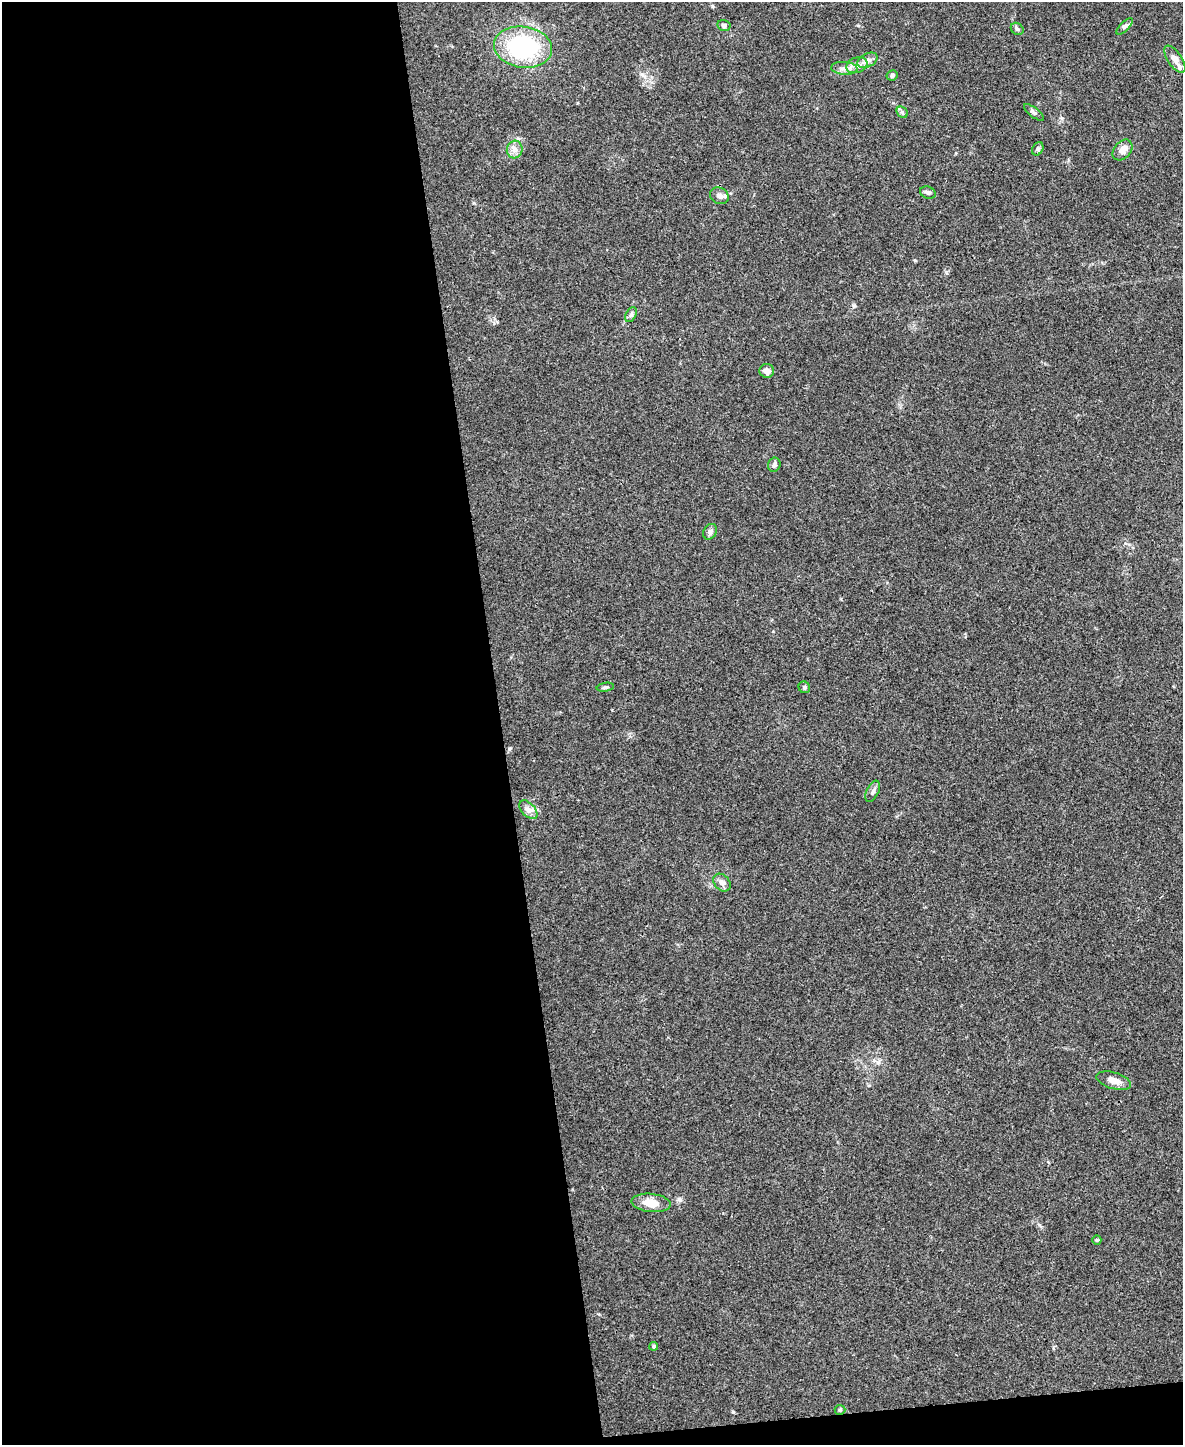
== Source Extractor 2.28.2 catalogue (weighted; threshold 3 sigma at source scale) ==
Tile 9 of 4 x 3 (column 1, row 3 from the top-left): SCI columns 1-1181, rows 134-1576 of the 4724 x 4706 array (HDU 1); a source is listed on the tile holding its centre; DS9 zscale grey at full resolution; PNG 1185 x 1447 px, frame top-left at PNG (2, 2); each listed source drawn as its Kron ellipse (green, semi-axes under 4 px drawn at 4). Shown black and unused: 43% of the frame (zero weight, under 3 of 4 exposures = <1% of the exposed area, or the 3 px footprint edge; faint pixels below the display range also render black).
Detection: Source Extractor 2.28.2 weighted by HDU 2 'WHT'; one run over the whole footprint, this tile lists its part. Background 0.0469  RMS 0.0052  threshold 0.0232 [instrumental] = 3 sigma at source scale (4.5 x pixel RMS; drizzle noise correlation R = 1.50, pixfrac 1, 0.05/0.05 arcsec/px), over >= 5 px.
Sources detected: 31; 1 inside a brighter listed object's ellipse — not listed separately; the other 30 listed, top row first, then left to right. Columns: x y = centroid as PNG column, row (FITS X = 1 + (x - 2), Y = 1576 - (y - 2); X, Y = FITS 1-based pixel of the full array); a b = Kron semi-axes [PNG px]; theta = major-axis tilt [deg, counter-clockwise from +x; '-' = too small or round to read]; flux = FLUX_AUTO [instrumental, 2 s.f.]
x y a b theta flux
724 25 6 5 - 1.4
1125 26 11 4 45 1.4
1017 29 7 5 -39 1.1
523 47 29 20 -8 57
1175 59 15 7 -56 2.7
867 60 11 6 26 2.3
857 65 11 7 19 2.9
844 68 13 6 -4 2.7
892 75 5 5 - 1
902 112 6 5 - 1
1034 113 12 4 -37 1.3
1038 149 7 5 61 1
515 150 9 8 - 2.6
1122 150 12 8 49 3.9
928 192 8 6 -21 1.3
719 196 9 8 - 2.6
631 315 8 5 62 1.2
767 371 7 7 - 2.6
774 465 7 6 - 1.3
710 532 8 6 58 1.7
605 687 9 4 9 0.97
804 687 6 5 - 1
873 791 11 6 65 1.7
528 810 11 6 -46 2.4
722 883 10 7 -47 2.6
1114 1081 18 8 -16 4
651 1203 20 9 -6 6.7
1097 1240 4 4 - 0.58
654 1346 4 4 - 0.92
840 1410 5 5 - 0.74
Unlisted compact peaks at least as high as the median listed source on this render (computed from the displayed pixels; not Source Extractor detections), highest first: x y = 733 1412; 641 74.